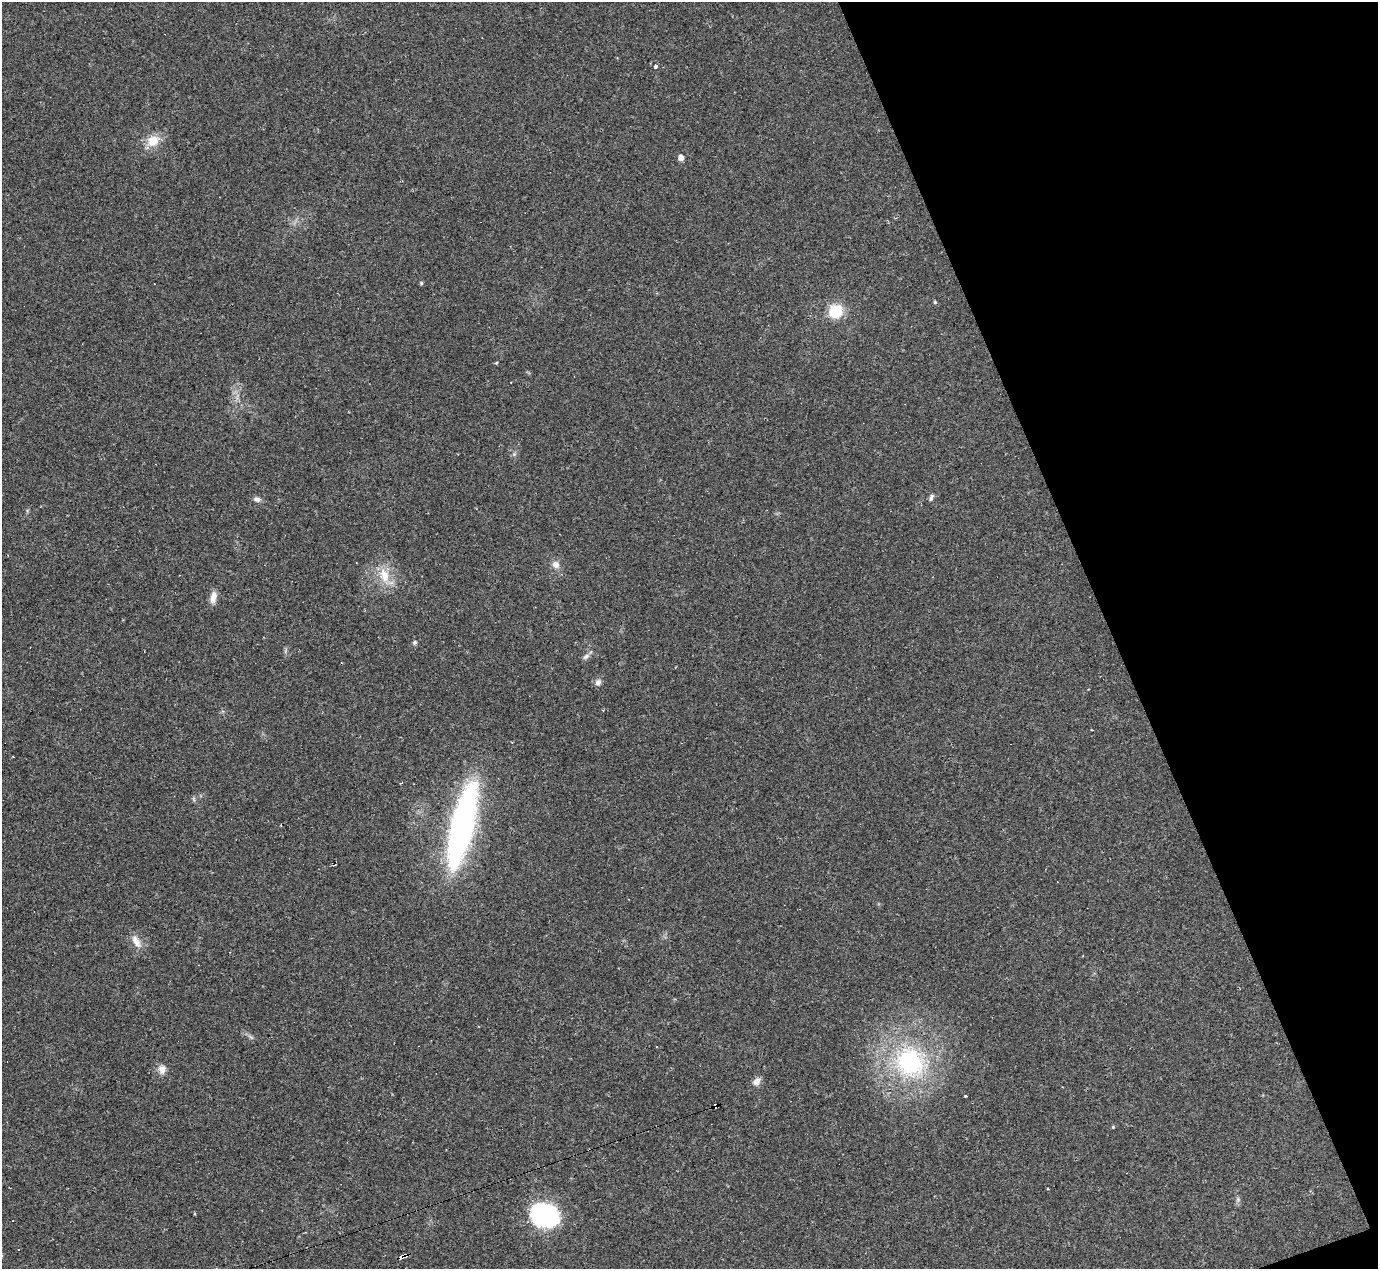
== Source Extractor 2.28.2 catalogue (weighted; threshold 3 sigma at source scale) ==
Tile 12 of 4 x 4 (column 4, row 3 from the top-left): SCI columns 4132-5507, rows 1542-2808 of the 5525 x 5503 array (HDU 1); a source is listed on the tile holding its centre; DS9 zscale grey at full resolution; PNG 1380 x 1271 px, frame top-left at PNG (2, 2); no overlay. Shown black and unused: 19% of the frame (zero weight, under 2 of 3 exposures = <1% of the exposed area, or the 3 px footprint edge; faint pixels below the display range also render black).
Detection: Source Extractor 2.28.2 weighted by HDU 2 'WHT'; one run over the whole footprint, this tile lists its part. Background 0.0926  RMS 0.0057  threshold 0.0255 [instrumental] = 3 sigma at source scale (4.5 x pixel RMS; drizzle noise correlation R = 1.50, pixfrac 1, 0.05/0.05 arcsec/px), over >= 5 px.
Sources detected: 32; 5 cosmic-ray / hot-pixel residue — not listed; the other 27 listed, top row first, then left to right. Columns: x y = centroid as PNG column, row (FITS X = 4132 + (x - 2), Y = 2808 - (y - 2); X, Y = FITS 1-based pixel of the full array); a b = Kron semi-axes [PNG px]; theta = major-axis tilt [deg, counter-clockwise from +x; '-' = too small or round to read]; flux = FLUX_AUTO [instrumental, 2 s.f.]
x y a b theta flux
656 66 4 3 - 2.2
153 141 16 14 31 9.1
681 157 5 5 - 3.5
421 283 5 4 - 0.67
935 302 5 4 - 0.66
835 311 15 14 - 16
496 363 5 3 - 0.49
931 497 9 5 68 1.5
257 499 10 7 -14 2.2
556 564 10 9 - 3.4
384 575 21 13 -69 12
213 597 16 7 78 4.3
415 642 5 5 - 1.4
586 656 11 5 37 1.8
598 682 9 7 58 2.2
194 799 7 4 -71 0.86
462 826 74 20 76 190
136 941 19 9 -59 5.4
656 1046 3 2 - 0.36
910 1062 41 36 -43 78
162 1069 12 9 -89 3.7
756 1081 11 8 49 3.2
965 1096 3 3 - 0.96
716 1107 5 4 - 32
1113 1127 4 4 - 0.57
543 1214 27 22 -26 64
403 1257 8 3 24 12
Overlapping masked pixels (flux is a lower limit): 2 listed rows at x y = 716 1107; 403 1257